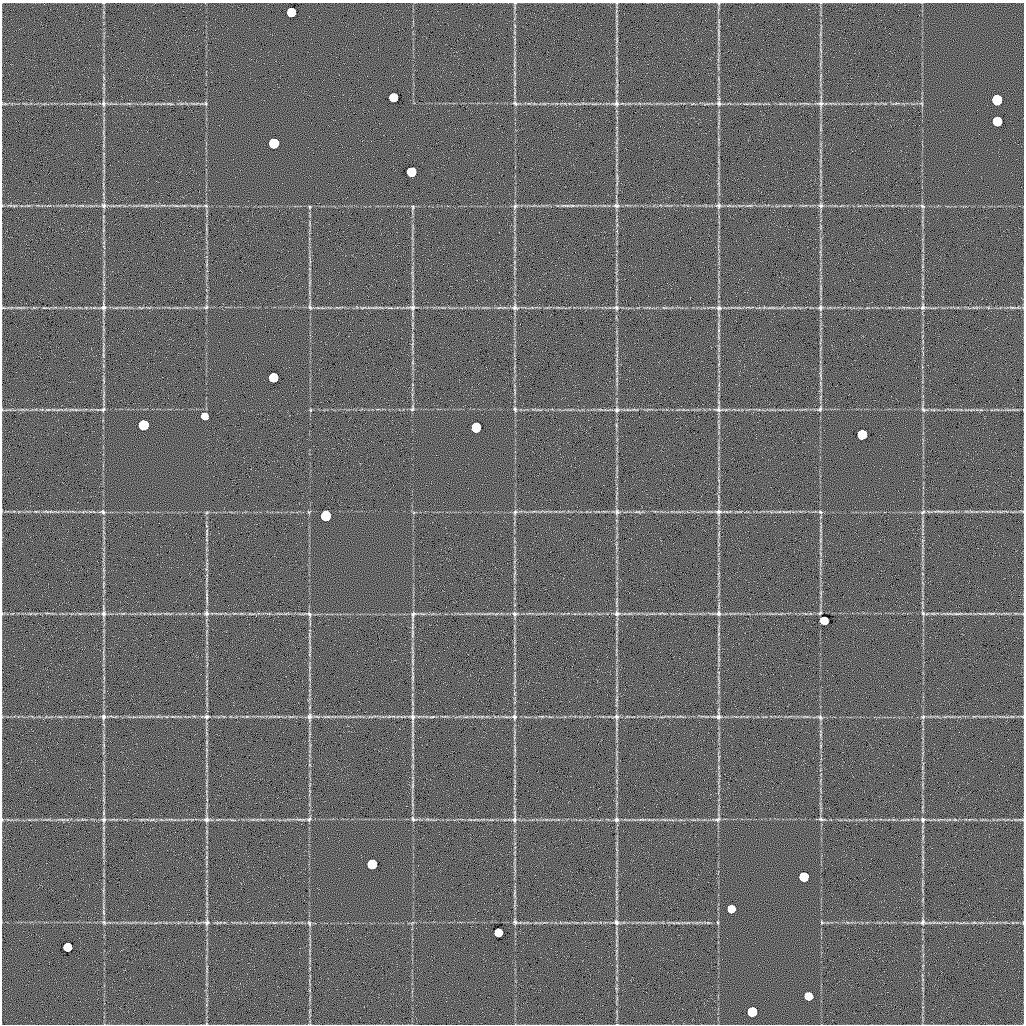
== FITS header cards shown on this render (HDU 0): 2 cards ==
NAXIS1  =                 1022 / length of data axis 1
NAXIS2  =                 1022 / length of data axis 2

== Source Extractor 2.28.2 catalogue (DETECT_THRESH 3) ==
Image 1022 x 1022 px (HDU 0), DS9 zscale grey, 1 PNG px = 1 image px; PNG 1026 x 1026 px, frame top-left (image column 1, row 1022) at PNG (2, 3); no overlay
Background 0.638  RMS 8.4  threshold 25.1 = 3 sigma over >= 5 px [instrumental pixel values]
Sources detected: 140; all 140 listed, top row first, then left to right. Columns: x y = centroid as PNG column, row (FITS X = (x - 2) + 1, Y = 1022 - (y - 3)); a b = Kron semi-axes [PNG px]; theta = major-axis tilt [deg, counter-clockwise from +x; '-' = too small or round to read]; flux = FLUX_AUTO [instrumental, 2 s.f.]
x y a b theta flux
291 12 6 6 - 57000
718 31 10 4 -82 1300
393 97 6 6 - 57000
997 100 6 6 - 170000
103 103 10 6 -90 1800
205 103 6 5 - 940
515 103 8 6 -28 1400
616 103 10 9 - 2500
719 103 9 7 -78 2000
821 103 10 9 - 2600
170 104 10 3 -9 1100
921 104 7 4 -45 790
997 121 6 6 - 85000
274 143 6 6 - 150000
411 172 6 6 - 80000
617 177 12 2 90 1600
82 205 6 4 -19 740
104 205 8 7 - 2100
565 205 15 4 0 1900
821 205 7 6 - 1700
184 206 6 4 0 800
206 206 7 5 -19 1200
515 206 8 6 47 1500
616 206 9 7 -11 2100
718 206 8 7 - 1800
749 206 11 4 5 1400
922 206 8 5 -28 1300
310 207 5 3 - 590
413 207 7 4 75 960
103 307 11 8 85 2600
206 307 7 5 17 1200
310 307 9 5 -75 1400
412 307 12 8 -2 2700
515 307 10 9 - 2400
771 307 12 4 3 1700
923 307 9 6 80 1800
1012 307 10 4 -5 1300
3 308 7 4 -8 710
44 308 6 3 -18 600
363 308 10 2 18 740
390 308 10 3 10 980
616 308 8 7 - 1900
664 308 6 4 -18 670
719 308 8 7 - 2000
820 308 8 7 - 1800
103 355 6 3 -73 710
820 375 12 3 -77 1300
273 377 6 6 - 70000
412 408 9 5 79 1400
103 409 7 5 29 1100
515 409 8 5 -75 1200
718 409 11 7 -10 2400
820 409 7 6 - 1300
923 409 8 6 -39 1500
48 410 6 4 0 940
76 410 6 4 -19 770
310 410 5 3 - 510
617 410 8 8 - 1900
204 416 5 5 - 13000
143 425 6 6 - 150000
476 427 6 6 - 95000
862 434 6 6 - 96000
36 511 5 3 - 520
46 511 7 3 -19 790
939 511 20 3 -5 2400
103 512 9 6 -9 1700
207 512 6 4 19 680
309 512 6 3 -71 640
515 512 8 5 75 1400
617 512 8 7 - 1800
638 512 11 4 -5 1300
718 512 10 7 -4 2400
785 512 11 3 -10 1200
820 512 6 5 - 1100
923 512 8 5 43 1400
326 516 6 6 - 180000
207 534 7 3 81 910
820 540 7 4 89 900
207 599 13 3 -83 1600
103 613 10 7 90 2400
206 613 8 7 - 1900
617 613 8 7 - 2200
718 613 8 8 - 2000
820 613 6 4 61 810
923 613 6 5 - 1100
957 613 14 4 5 1900
992 613 12 4 -3 1500
80 614 6 4 -19 710
309 614 10 7 -52 1800
515 614 8 6 -7 1700
413 615 17 6 82 2800
824 621 6 5 - 25000
412 634 13 4 90 1900
718 634 6 3 71 630
413 678 10 4 -86 1400
718 716 10 9 - 2400
103 717 8 7 - 1900
206 717 9 7 11 1900
309 717 12 7 89 2700
432 717 10 3 15 960
514 717 8 7 - 1900
616 717 9 8 - 2100
820 717 8 7 - 1600
923 717 6 6 - 1300
412 718 23 6 -88 4100
821 746 6 4 -72 590
412 785 9 4 82 1200
62 819 8 4 0 1200
103 819 9 7 -90 2100
206 819 9 8 - 2300
309 819 8 6 44 1600
413 819 9 7 -38 1700
514 819 10 7 86 2100
616 819 8 7 - 1800
642 819 13 4 4 1700
717 819 10 7 28 1900
821 819 8 5 -6 1200
1021 819 8 3 -13 720
152 820 7 4 2 920
923 820 8 6 76 1700
372 864 6 6 - 120000
804 877 6 6 - 93000
515 893 13 4 87 1500
731 909 5 5 - 25000
103 912 6 4 -88 940
104 922 7 5 -46 1200
207 922 10 8 79 2200
515 922 8 6 -67 1300
616 922 9 8 - 2300
822 922 5 4 - 690
923 922 9 9 - 2300
974 922 6 4 -1 840
274 923 6 4 0 870
309 923 8 5 -75 1200
678 923 6 4 -19 780
708 923 6 4 -1 790
498 932 6 5 - 34000
67 947 6 5 - 48000
808 996 6 6 - 28000
752 1012 6 6 - 97000
At the frame edge (FLAGS 8, measured only in part): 1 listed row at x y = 3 308